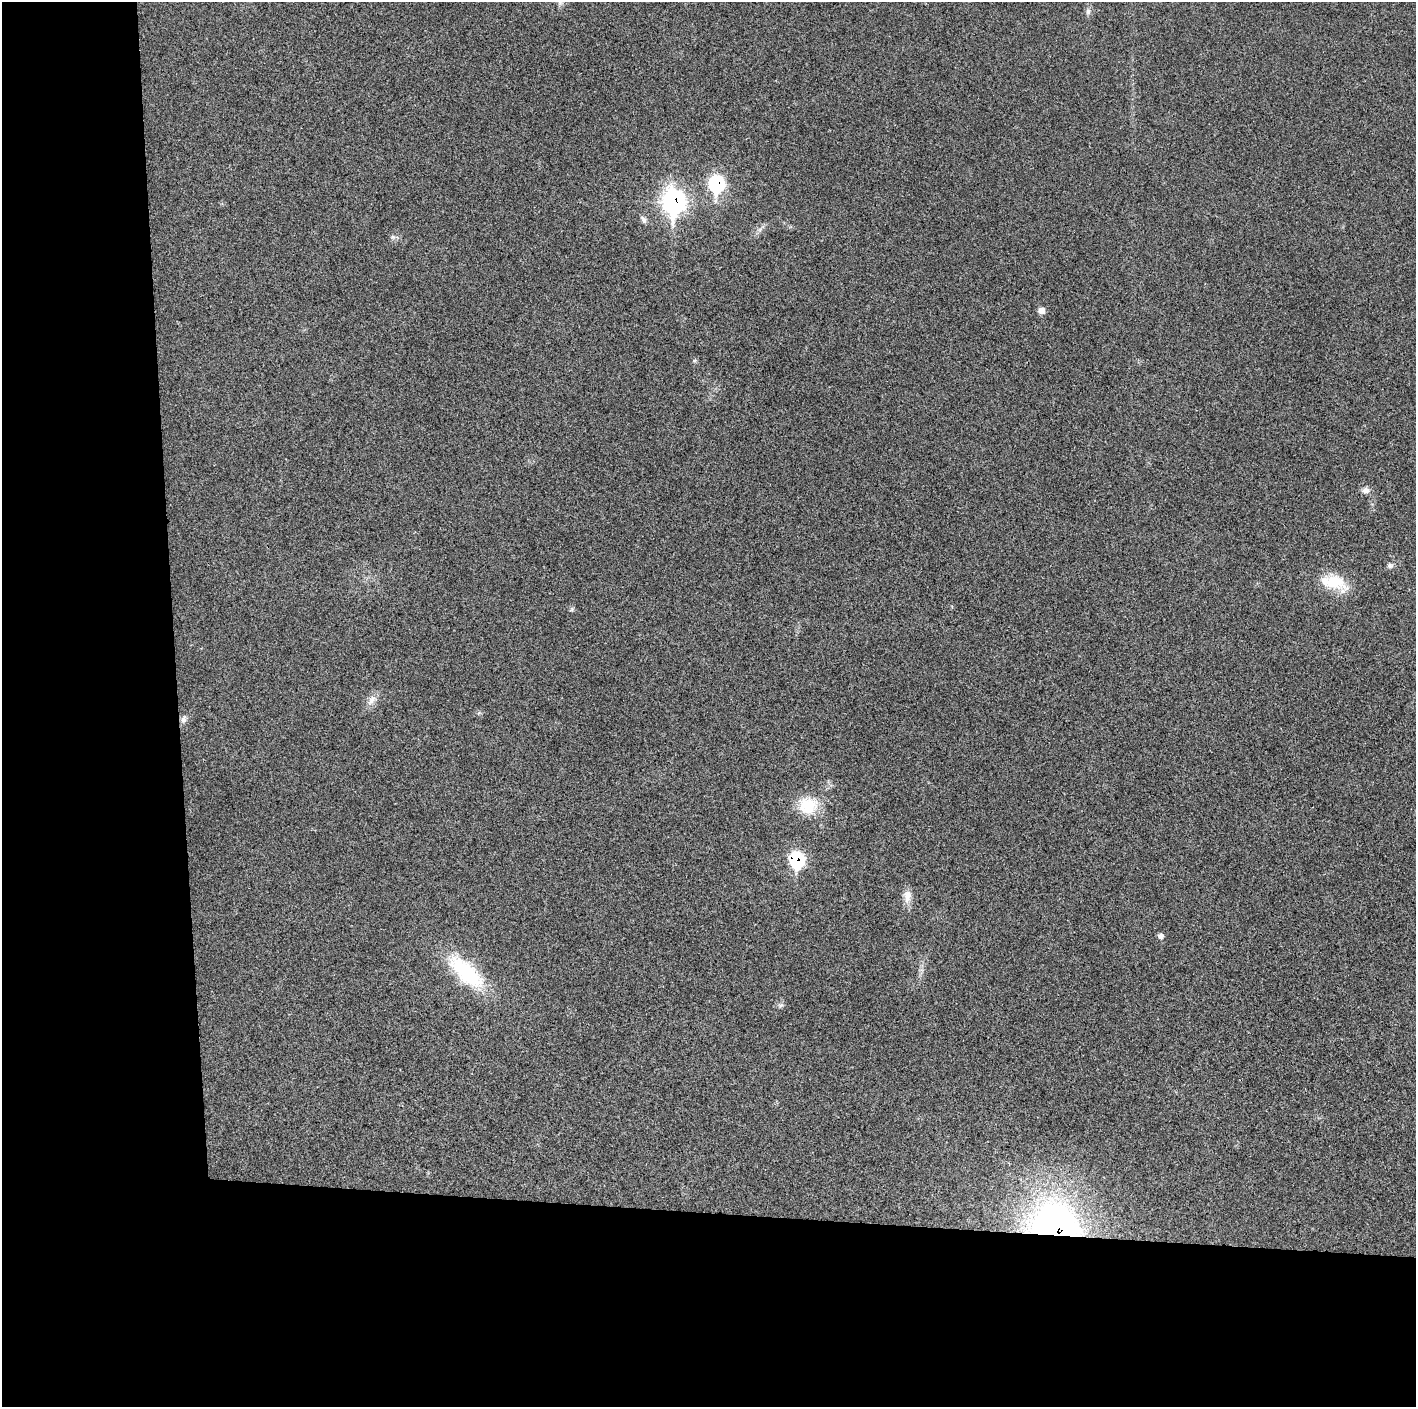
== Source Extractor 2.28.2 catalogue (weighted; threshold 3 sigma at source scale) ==
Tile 7 of 3 x 3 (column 1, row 3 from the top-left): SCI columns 3-1416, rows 1-1405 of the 4246 x 4219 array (HDU 1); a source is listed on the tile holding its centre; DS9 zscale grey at full resolution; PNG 1418 x 1409 px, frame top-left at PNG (2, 2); no overlay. Shown black and unused: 24% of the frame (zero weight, under 3 of 4 exposures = <1% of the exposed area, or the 3 px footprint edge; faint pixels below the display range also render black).
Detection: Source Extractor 2.28.2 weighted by HDU 2 'WHT'; one run over the whole footprint, this tile lists its part. Background 0.0233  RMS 0.0054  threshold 0.0241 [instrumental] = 3 sigma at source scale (4.5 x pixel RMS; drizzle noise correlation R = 1.50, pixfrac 1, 0.05/0.05 arcsec/px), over >= 5 px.
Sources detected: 20; all 20 listed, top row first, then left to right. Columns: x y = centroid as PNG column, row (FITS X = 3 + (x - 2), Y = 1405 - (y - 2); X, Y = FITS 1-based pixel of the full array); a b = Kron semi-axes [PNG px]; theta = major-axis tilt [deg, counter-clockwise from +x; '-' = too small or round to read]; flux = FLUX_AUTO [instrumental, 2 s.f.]
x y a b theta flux
1088 11 9 6 -89 1.7
716 184 10 8 -87 65
673 202 13 10 -85 230
643 219 11 6 -58 1.8
760 229 7 4 19 1.2
393 237 8 6 -21 1.4
1041 310 7 7 - 3.2
695 360 6 4 19 0.7
1365 490 11 8 5 2.5
1390 566 8 7 - 1.5
1335 581 33 19 -28 18
372 700 18 8 54 4.3
184 719 11 7 77 2.3
808 805 26 23 -4 18
796 860 10 8 -78 56
907 896 18 10 86 5.2
1160 936 6 6 - 2.2
466 972 53 21 -43 42
781 1005 7 5 11 1.2
1055 1227 33 28 -26 290
Overlapping masked pixels (flux is a lower limit): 4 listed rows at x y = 716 184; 673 202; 796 860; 1055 1227
Unlisted compact peaks at least as high as the median listed source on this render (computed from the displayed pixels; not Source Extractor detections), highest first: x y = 572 609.